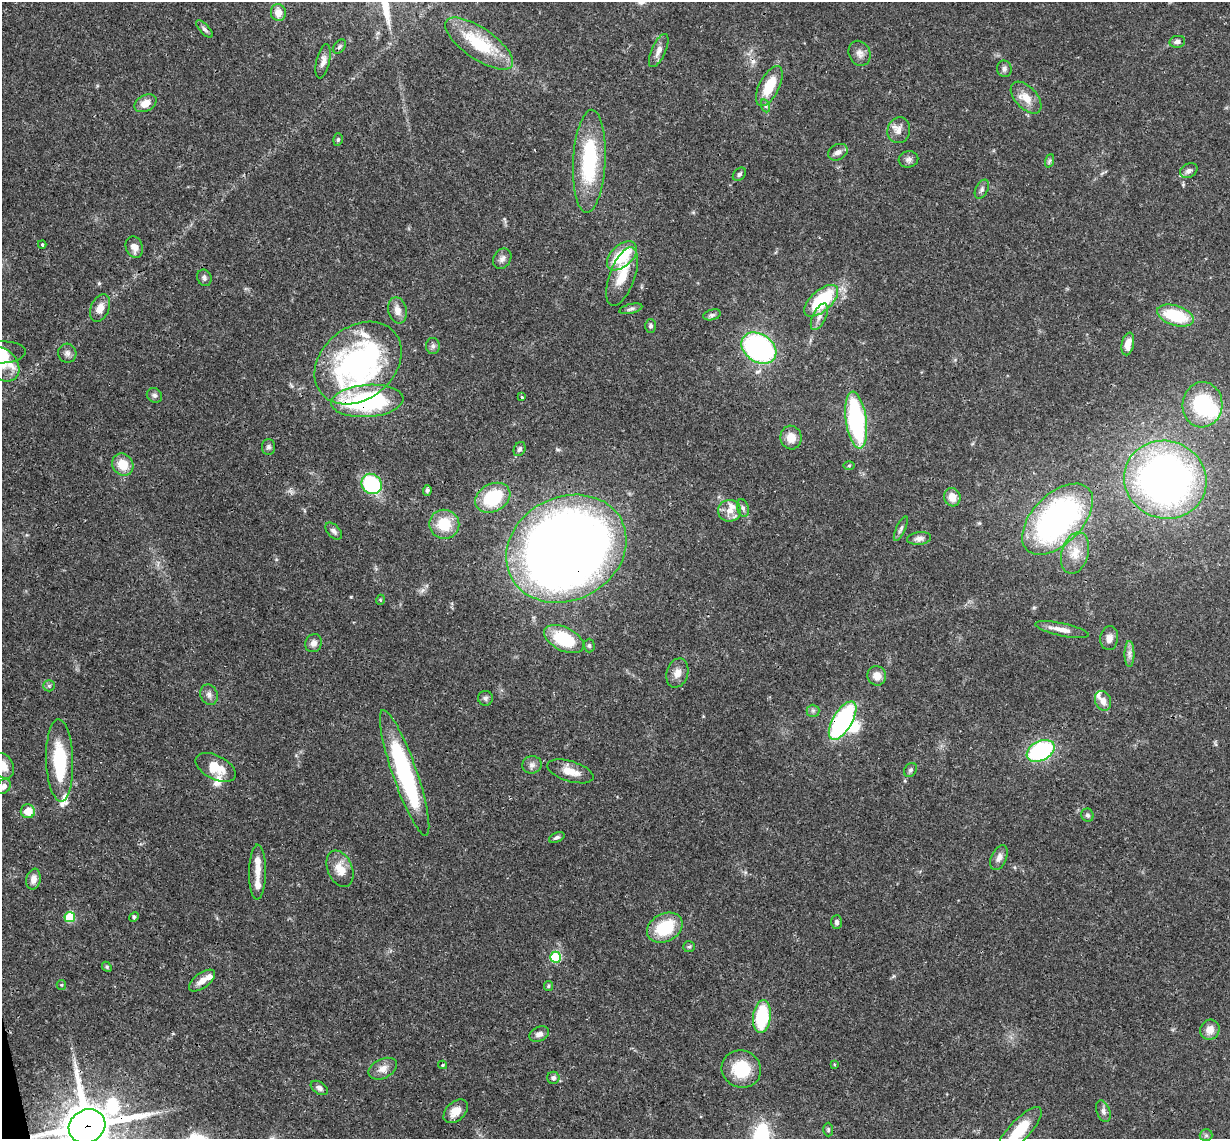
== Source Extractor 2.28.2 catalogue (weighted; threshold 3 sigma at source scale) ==
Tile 7 of 4 x 4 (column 3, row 2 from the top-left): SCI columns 2515-3742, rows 2539-3675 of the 5027 x 4964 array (HDU 1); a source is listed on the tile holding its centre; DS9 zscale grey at full resolution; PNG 1232 x 1141 px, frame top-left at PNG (2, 2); each listed source drawn as its Kron ellipse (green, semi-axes under 4 px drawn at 4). Shown black and unused: <1% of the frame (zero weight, under 3 of 4 exposures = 6% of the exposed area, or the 3 px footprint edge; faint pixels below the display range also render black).
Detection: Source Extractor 2.28.2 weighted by HDU 2 'WHT'; one run over the whole footprint, this tile lists its part. Background 0.0431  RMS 0.0028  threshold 0.0128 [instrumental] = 3 sigma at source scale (4.5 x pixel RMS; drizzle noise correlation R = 1.50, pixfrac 1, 0.05/0.05 arcsec/px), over >= 5 px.
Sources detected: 137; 2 inside a brighter object's white glare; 1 cosmic-ray / hot-pixel residue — neither listed nor drawn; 11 inside a brighter listed object's ellipse — not listed separately; the other 123 listed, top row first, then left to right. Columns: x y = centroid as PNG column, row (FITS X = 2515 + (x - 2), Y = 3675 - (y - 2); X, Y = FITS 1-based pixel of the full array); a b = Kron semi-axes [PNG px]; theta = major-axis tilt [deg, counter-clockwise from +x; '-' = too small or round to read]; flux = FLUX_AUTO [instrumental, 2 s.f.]
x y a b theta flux
278 13 8 7 - 2.8
204 29 11 5 -46 0.82
1177 42 8 6 10 1.2
479 44 40 15 -35 15
340 47 8 5 51 0.62
659 51 18 7 66 2.1
860 53 13 10 -66 1.8
323 61 17 6 77 1.6
1004 69 8 7 - 0.97
769 86 22 10 63 8.7
1026 98 19 11 -47 3.9
145 103 12 8 28 2.9
766 106 7 4 -71 0.56
899 130 13 11 73 2.4
338 139 6 5 - 0.5
838 152 10 7 28 1.4
908 159 10 8 14 1.1
589 161 52 16 87 25
1049 161 7 4 70 0.5
1189 171 9 6 27 1.1
739 174 8 5 48 0.71
982 189 10 6 63 0.9
42 244 4 3 - 0.48
134 247 11 8 -69 2.3
622 256 18 10 43 12
502 259 11 8 58 1.3
622 276 31 12 70 6.2
204 278 8 7 - 0.83
821 301 21 10 42 18
100 308 14 9 68 2.5
631 309 12 4 14 0.82
397 310 13 9 -76 2.3
712 315 9 5 14 0.73
1175 316 19 10 -18 14
819 317 14 6 65 1.8
651 326 7 5 89 0.62
1128 344 11 6 78 3
433 346 8 7 - 0.91
759 348 19 14 -34 61
2 352 24 11 2 5.8
67 353 9 9 - 1.2
358 363 48 36 39 77
2 364 19 14 -46 4.8
154 395 8 7 - 0.78
522 397 3 3 - 0.51
367 401 36 16 4 41
1202 405 22 20 85 20
856 420 29 10 -82 40
791 437 12 10 -81 3.6
268 447 8 6 90 0.84
520 449 7 5 63 0.71
123 465 11 10 - 5.3
849 466 5 3 - 0.31
1165 480 42 38 -22 140
372 484 11 9 -47 37
427 490 5 4 - 0.53
952 497 9 8 - 3.4
493 498 18 13 28 15
743 508 9 5 -74 0.74
729 511 11 11 - 2.6
1057 519 43 25 45 80
444 524 15 14 - 8.1
901 529 13 4 65 0.88
334 531 10 6 -47 0.98
919 538 12 6 6 1.3
566 549 62 51 28 380
1075 553 21 13 75 4.7
380 600 5 3 - 0.24
1062 630 27 6 -12 2.8
1109 638 12 9 83 1.8
564 639 21 11 -26 15
313 643 9 8 - 1.6
589 646 7 5 -89 0.52
1129 654 13 5 -90 1.3
677 673 15 10 73 2.3
877 676 10 9 - 2.7
49 686 6 5 - 0.56
209 695 10 8 -68 1.3
485 698 7 7 - 0.78
1103 701 10 8 -69 2
813 711 6 6 - 0.68
843 721 21 9 59 54
1041 751 15 9 26 36
60 760 41 13 -88 18
532 765 10 8 15 1.3
3 766 13 10 -64 3.4
216 767 22 12 -27 6.2
910 770 7 6 - 0.65
570 771 24 10 -17 4.1
405 773 66 12 -71 39
4 786 8 6 52 1.2
28 811 7 7 - 4
1087 815 7 6 - 0.63
557 837 8 4 23 0.7
999 858 13 7 66 1.7
340 869 19 12 -67 4.6
257 872 27 8 89 3.1
33 879 10 7 79 1.8
70 917 5 5 - 14
134 917 5 4 - 0.41
837 922 7 5 87 0.95
665 928 19 14 28 12
689 947 6 5 - 0.48
555 957 5 5 - 20
107 967 5 4 - 0.35
202 981 15 7 37 2.5
61 985 5 4 - 0.31
548 986 5 4 - 0.39
762 1017 16 9 83 17
1210 1030 10 9 - 2.9
539 1034 10 7 22 1.5
834 1064 4 3 - 0.3
443 1065 4 4 - 0.28
383 1069 15 9 26 2.4
741 1069 20 18 -20 11
553 1078 6 6 - 1
319 1088 9 6 -33 1
456 1111 14 9 43 3.1
1103 1111 11 6 -71 1.2
87 1126 19 16 29 1400
828 1130 7 5 -89 0.47
1019 1131 31 10 47 11
1206 1135 6 6 - 0.59
Overlapping masked pixels (flux is a lower limit): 7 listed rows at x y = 358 363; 367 401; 1165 480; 1057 519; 566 549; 843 721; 87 1126
Isophote crosses this tile's border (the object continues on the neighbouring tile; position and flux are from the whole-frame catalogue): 6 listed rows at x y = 2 352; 2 364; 3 766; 4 786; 87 1126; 1019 1131